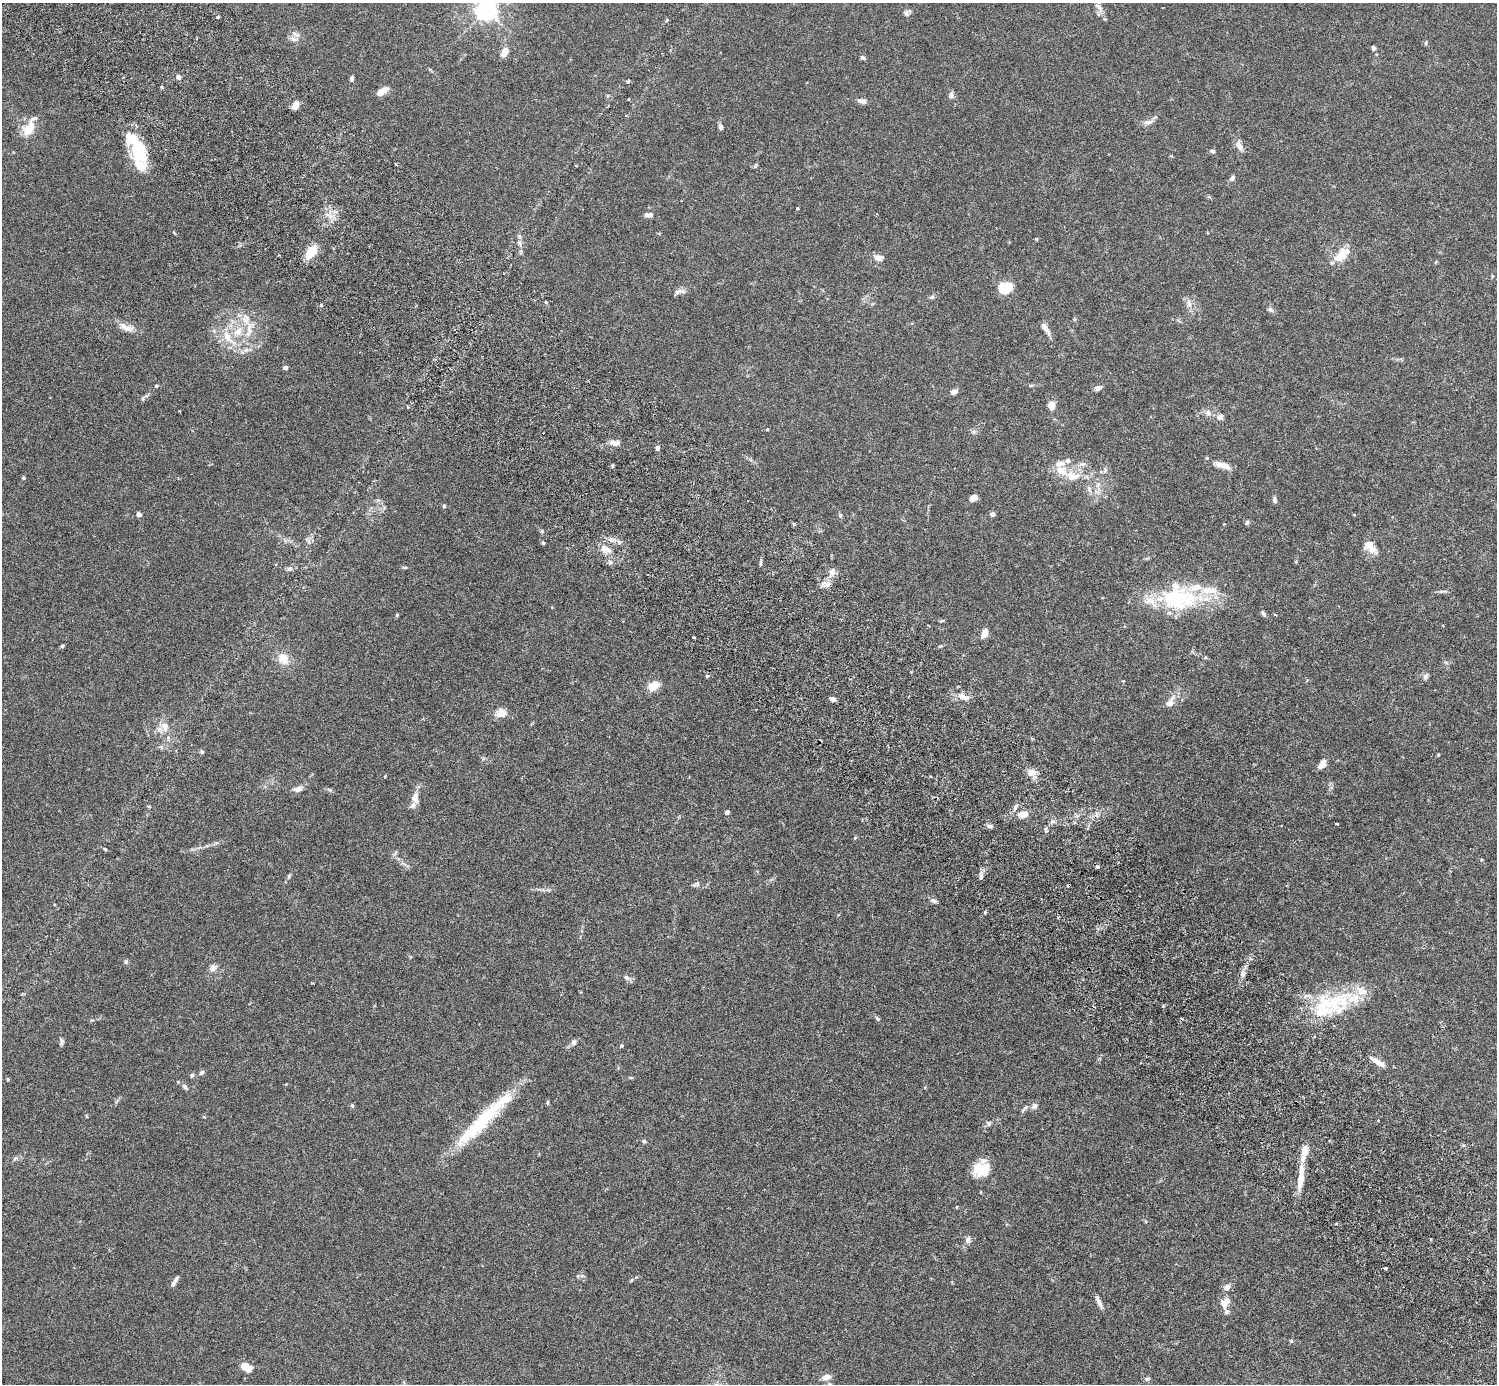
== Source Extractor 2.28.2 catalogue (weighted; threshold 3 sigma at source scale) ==
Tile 6 of 4 x 4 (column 2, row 2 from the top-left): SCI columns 1541-3035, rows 2967-4348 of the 6074 x 6074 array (HDU 1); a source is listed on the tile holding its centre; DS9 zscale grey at full resolution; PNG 1499 x 1386 px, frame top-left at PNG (2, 3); no overlay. Shown black and unused: <1% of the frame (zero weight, under 3 of 6 exposures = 3% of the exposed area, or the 3 px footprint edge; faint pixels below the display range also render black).
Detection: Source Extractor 2.28.2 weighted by HDU 2 'WHT'; one run over the whole footprint, this tile lists its part. Background 0.0147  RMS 0.002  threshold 0.0081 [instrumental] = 3 sigma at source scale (4.09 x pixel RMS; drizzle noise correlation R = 1.36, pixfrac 0.8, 0.05/0.05 arcsec/px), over >= 5 px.
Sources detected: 191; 3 cosmic-ray / hot-pixel residue — not listed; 28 inside a brighter listed object's ellipse — not listed separately; the other 160 listed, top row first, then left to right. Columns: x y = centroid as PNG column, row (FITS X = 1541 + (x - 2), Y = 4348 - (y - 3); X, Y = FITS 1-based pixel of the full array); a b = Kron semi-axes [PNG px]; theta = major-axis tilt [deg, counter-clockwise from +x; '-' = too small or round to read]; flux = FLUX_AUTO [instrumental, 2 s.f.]
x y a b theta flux
1099 7 15 7 -50 1.2
486 9 7 7 - 110
906 13 8 5 -15 0.44
218 17 4 3 - 0.28
667 20 5 4 - 0.18
294 39 12 6 -5 0.73
1426 43 6 4 71 0.26
1373 48 5 4 - 0.46
504 52 9 6 62 2.1
863 58 6 5 - 0.41
178 77 6 5 - 0.6
352 79 6 4 76 0.39
628 81 4 4 - 0.2
161 87 5 3 - 0.21
382 91 13 6 33 1.7
951 95 8 7 - 0.66
628 99 3 2 - 0.12
862 101 12 6 -14 0.79
295 105 8 6 65 1.4
1148 122 12 7 6 0.92
721 127 7 5 -71 0.49
29 128 27 12 61 3.3
1239 146 13 7 -57 1.2
139 150 29 19 -59 7.5
1212 151 6 5 - 0.41
755 166 8 4 55 0.25
1232 178 7 5 55 0.58
797 208 3 3 - 0.23
649 215 11 5 0 0.76
330 216 9 4 -53 0.79
1036 239 4 4 - 0.18
519 243 8 6 -69 0.53
311 252 15 8 56 3.9
1343 252 20 12 17 2.6
878 258 12 8 -10 1.1
1007 286 15 8 47 4.2
678 292 13 7 18 0.79
932 297 6 5 - 0.31
546 302 4 3 - 0.2
1189 303 14 6 -81 0.94
321 305 4 4 - 0.17
1270 310 8 6 -43 0.46
127 328 16 9 -5 1.4
1045 328 16 6 -55 1.1
238 332 16 11 52 2.8
228 337 24 11 -59 3.3
246 350 6 6 - 0.54
285 368 4 4 - 0.91
1031 385 6 3 18 0.2
156 386 4 4 - 0.22
1098 388 9 6 20 0.63
954 391 7 5 14 0.8
1051 405 6 5 - 2.4
1208 413 9 9 - 0.87
1220 417 7 6 - 0.94
767 429 4 3 - 0.17
615 443 13 7 -9 0.94
657 448 6 4 81 0.4
1062 463 9 7 3 0.82
1222 465 21 7 -18 1.9
612 466 5 4 - 0.26
1105 470 8 4 74 0.39
1073 476 22 14 -3 3.3
23 478 4 4 - 0.25
1089 489 11 5 -72 0.64
975 497 7 5 -22 0.84
1274 500 8 5 -79 0.45
444 506 5 4 - 0.2
139 514 4 4 - 0.84
992 514 4 4 - 0.93
840 516 7 5 -89 0.31
1247 522 6 5 - 0.31
794 524 4 4 - 0.25
542 531 5 5 - 0.24
612 539 15 5 -10 1
308 541 11 5 -48 0.47
543 543 4 4 - 0.22
1370 547 19 10 -48 2.1
606 549 15 8 -18 1.5
761 563 8 4 -90 0.3
404 567 7 3 0 0.26
289 569 8 6 10 0.52
832 571 9 5 62 0.71
827 584 12 7 9 1.2
1443 591 14 3 3 0.42
1177 598 61 30 -2 17
1263 614 9 4 -52 0.4
1275 614 3 3 - 0.19
397 615 5 4 - 0.22
941 621 5 4 - 0.21
984 633 8 5 73 1.8
694 637 3 3 - 0.4
62 646 5 4 - 0.22
940 646 6 4 19 0.22
283 659 16 13 -56 2.4
707 676 5 4 - 0.24
1426 676 9 6 62 0.49
1123 681 4 3 - 0.15
654 686 13 9 37 2.3
964 697 18 7 -18 1.3
832 699 7 4 -25 0.71
1170 703 13 8 55 1.5
501 713 12 9 10 1.8
164 726 17 13 -53 2.2
201 752 6 5 - 0.27
1438 755 5 3 - 0.17
1322 764 12 6 54 1.1
1031 773 10 8 12 1.5
385 776 4 3 - 0.14
298 789 10 6 14 1.1
415 798 16 10 87 1.5
1015 807 9 5 62 0.57
727 812 5 4 - 0.55
1023 814 12 7 9 1.7
1337 824 4 2 - 0.13
989 826 10 5 -6 0.51
1046 830 6 4 -72 0.43
105 849 4 4 - 0.25
289 876 6 5 - 0.27
981 876 10 5 85 0.61
696 884 10 5 18 0.41
933 901 10 5 -21 0.47
985 912 5 3 - 0.21
126 962 6 5 - 0.28
213 968 9 8 - 0.92
1243 974 10 6 75 0.81
627 978 9 6 -33 0.6
1361 991 19 12 -32 2.3
1323 1008 40 28 54 11
877 1018 7 5 -45 0.32
62 1041 10 5 -78 0.44
573 1042 7 6 - 0.54
622 1046 5 4 - 0.23
1376 1061 17 6 -29 1.5
201 1072 7 5 43 0.4
192 1075 6 5 - 0.35
286 1084 3 3 - 0.11
185 1087 8 5 -51 0.47
548 1103 7 3 90 0.24
352 1105 6 5 - 0.24
1035 1106 8 7 - 0.64
1024 1109 15 4 44 0.53
480 1123 85 14 45 13
988 1124 8 5 -62 0.36
644 1141 5 5 - 0.25
15 1159 10 3 50 0.3
984 1170 21 14 34 3.4
1301 1174 30 7 -89 2.9
957 1207 4 3 - 0.13
968 1240 9 7 83 0.72
1385 1268 3 3 - 0.3
578 1276 6 4 71 0.22
631 1280 7 3 53 0.21
175 1281 12 4 59 0.8
1099 1302 16 4 -65 0.88
1225 1303 17 12 63 1.7
1291 1341 5 5 - 0.23
246 1367 9 6 -38 3.7
826 1377 10 6 11 1.3
1147 1379 7 5 13 0.35
Isophote crosses this tile's border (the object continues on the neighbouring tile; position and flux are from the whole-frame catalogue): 2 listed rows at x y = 1099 7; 486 9
Unlisted compact peaks at least as high as the median listed source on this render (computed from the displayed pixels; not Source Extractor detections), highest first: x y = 1163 1006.